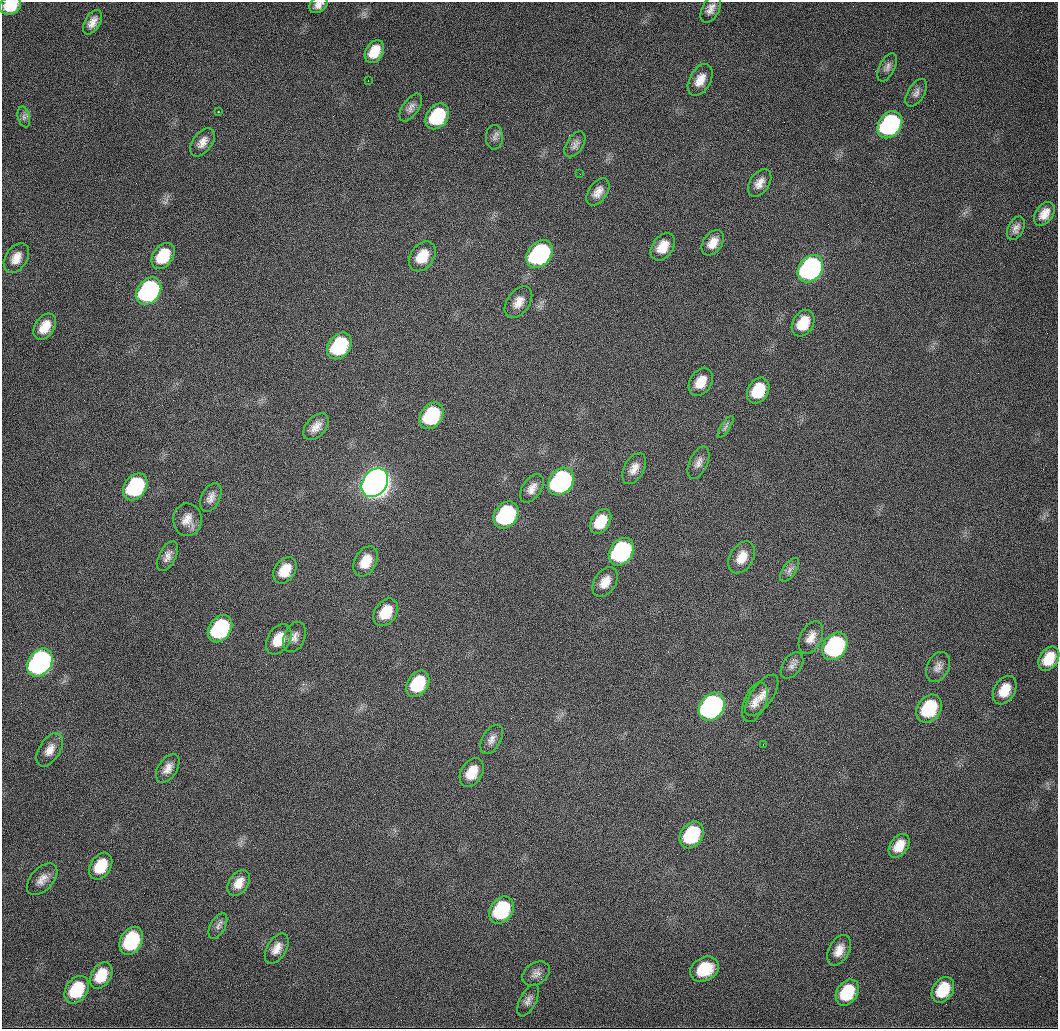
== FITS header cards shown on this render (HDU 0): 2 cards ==
NAXIS1  =                 1056 /fastest changing axis
NAXIS2  =                 1027 /next to fastest changing axis

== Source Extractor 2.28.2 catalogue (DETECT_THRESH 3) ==
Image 1056 x 1027 px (HDU 0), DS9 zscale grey, 1 PNG px = 1 image px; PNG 1060 x 1031 px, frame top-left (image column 1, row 1027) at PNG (2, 2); each listed source drawn as its Kron ellipse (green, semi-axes under 4 px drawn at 4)
Background 2510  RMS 21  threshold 64.5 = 3 sigma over >= 5 px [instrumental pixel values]
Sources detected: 94; all 94 listed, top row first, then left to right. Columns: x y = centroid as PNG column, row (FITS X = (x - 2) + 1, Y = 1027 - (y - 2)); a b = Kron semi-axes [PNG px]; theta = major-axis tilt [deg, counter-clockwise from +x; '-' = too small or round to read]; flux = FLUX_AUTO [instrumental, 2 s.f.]
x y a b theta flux
319 5 10 7 31 9.0e+03
10 6 11 8 21 4.3e+04
711 9 15 8 63 1.1e+04
92 22 13 7 59 1.2e+04
374 52 12 8 58 2.8e+04
887 67 15 7 64 7.0e+03
700 80 17 10 60 1.9e+04
368 81 2 2 - 1.1e+03
916 93 15 8 59 7.4e+03
411 108 16 8 55 8.2e+03
218 112 3 2 - 2.5e+03
437 116 14 10 54 9.7e+04
24 117 10 6 -76 5.0e+03
890 125 15 11 53 3.7e+05
494 137 12 8 88 6.7e+03
202 142 16 9 53 1.3e+04
575 144 14 8 57 7.9e+03
580 174 2 2 - 7.5e+02
760 183 15 9 56 1.3e+04
598 192 15 9 55 1.3e+04
1044 214 13 8 55 1.6e+04
1016 228 12 7 61 8.1e+03
713 243 14 9 55 1.7e+04
663 247 15 10 55 2.4e+04
540 254 15 11 48 3.1e+05
163 256 14 10 54 5.2e+04
422 256 16 11 54 3.2e+04
16 258 16 10 57 1.8e+04
810 269 15 11 53 5.7e+05
149 291 15 11 53 4.3e+05
518 302 18 11 55 1.7e+04
803 323 14 10 58 3.6e+04
45 327 14 9 58 2.5e+04
339 346 14 10 54 1.4e+05
701 382 15 10 58 2.4e+04
758 390 14 10 58 5.1e+04
432 416 14 10 54 1.3e+05
316 427 15 10 48 1.5e+04
725 427 13 4 57 4.4e+03
698 463 17 9 65 1.0e+04
634 469 17 10 62 1.4e+04
561 482 15 11 53 4.8e+05
375 483 15 12 53 3.2e+06
135 487 15 11 54 1.7e+05
532 488 16 9 56 1.3e+04
211 497 15 9 65 1.1e+04
506 515 15 11 54 2.2e+05
187 520 16 14 -88 1.8e+04
601 521 13 9 56 3.5e+04
621 552 15 11 54 3.0e+05
168 556 16 8 64 1.1e+04
742 557 17 11 59 2.2e+04
366 561 16 11 60 2.8e+04
285 570 14 10 57 3.0e+04
790 570 14 6 54 7.2e+03
605 582 16 10 57 1.9e+04
386 612 15 10 55 3.5e+04
220 629 15 11 55 1.9e+05
294 637 16 10 67 1.1e+04
811 637 17 10 64 1.5e+04
279 639 16 11 58 3.3e+04
835 646 15 11 54 2.7e+05
1049 659 13 9 57 3.2e+04
40 663 15 11 54 8.5e+05
792 665 15 9 55 8.7e+03
938 667 16 11 64 1.1e+04
418 684 14 10 56 6.8e+04
1005 690 15 10 60 2.8e+04
762 695 24 11 55 1.8e+04
755 702 21 11 67 1.6e+04
712 707 15 11 54 7.1e+05
929 709 15 11 57 9.2e+04
492 739 16 9 60 9.9e+03
763 744 3 2 - 9.5e+02
50 750 18 10 58 1.6e+04
168 768 16 9 57 1.3e+04
472 772 15 10 59 3.0e+04
692 835 14 11 55 1.0e+05
899 846 13 8 55 2.2e+04
101 866 15 10 57 4.1e+04
42 879 19 11 47 1.5e+04
239 883 14 9 57 1.7e+04
501 910 15 11 55 1.2e+05
218 926 14 7 61 6.8e+03
131 941 15 11 62 1.1e+05
277 949 16 9 59 1.5e+04
839 950 16 10 62 1.7e+04
704 969 15 11 28 4.4e+04
536 974 15 11 33 1.0e+04
101 975 14 9 57 3.5e+04
77 990 15 11 56 6.7e+04
943 990 14 10 57 4.4e+04
847 992 14 10 56 5.7e+04
528 1000 17 8 63 8.9e+03
At the frame edge (FLAGS 8, measured only in part): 2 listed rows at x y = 319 5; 10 6